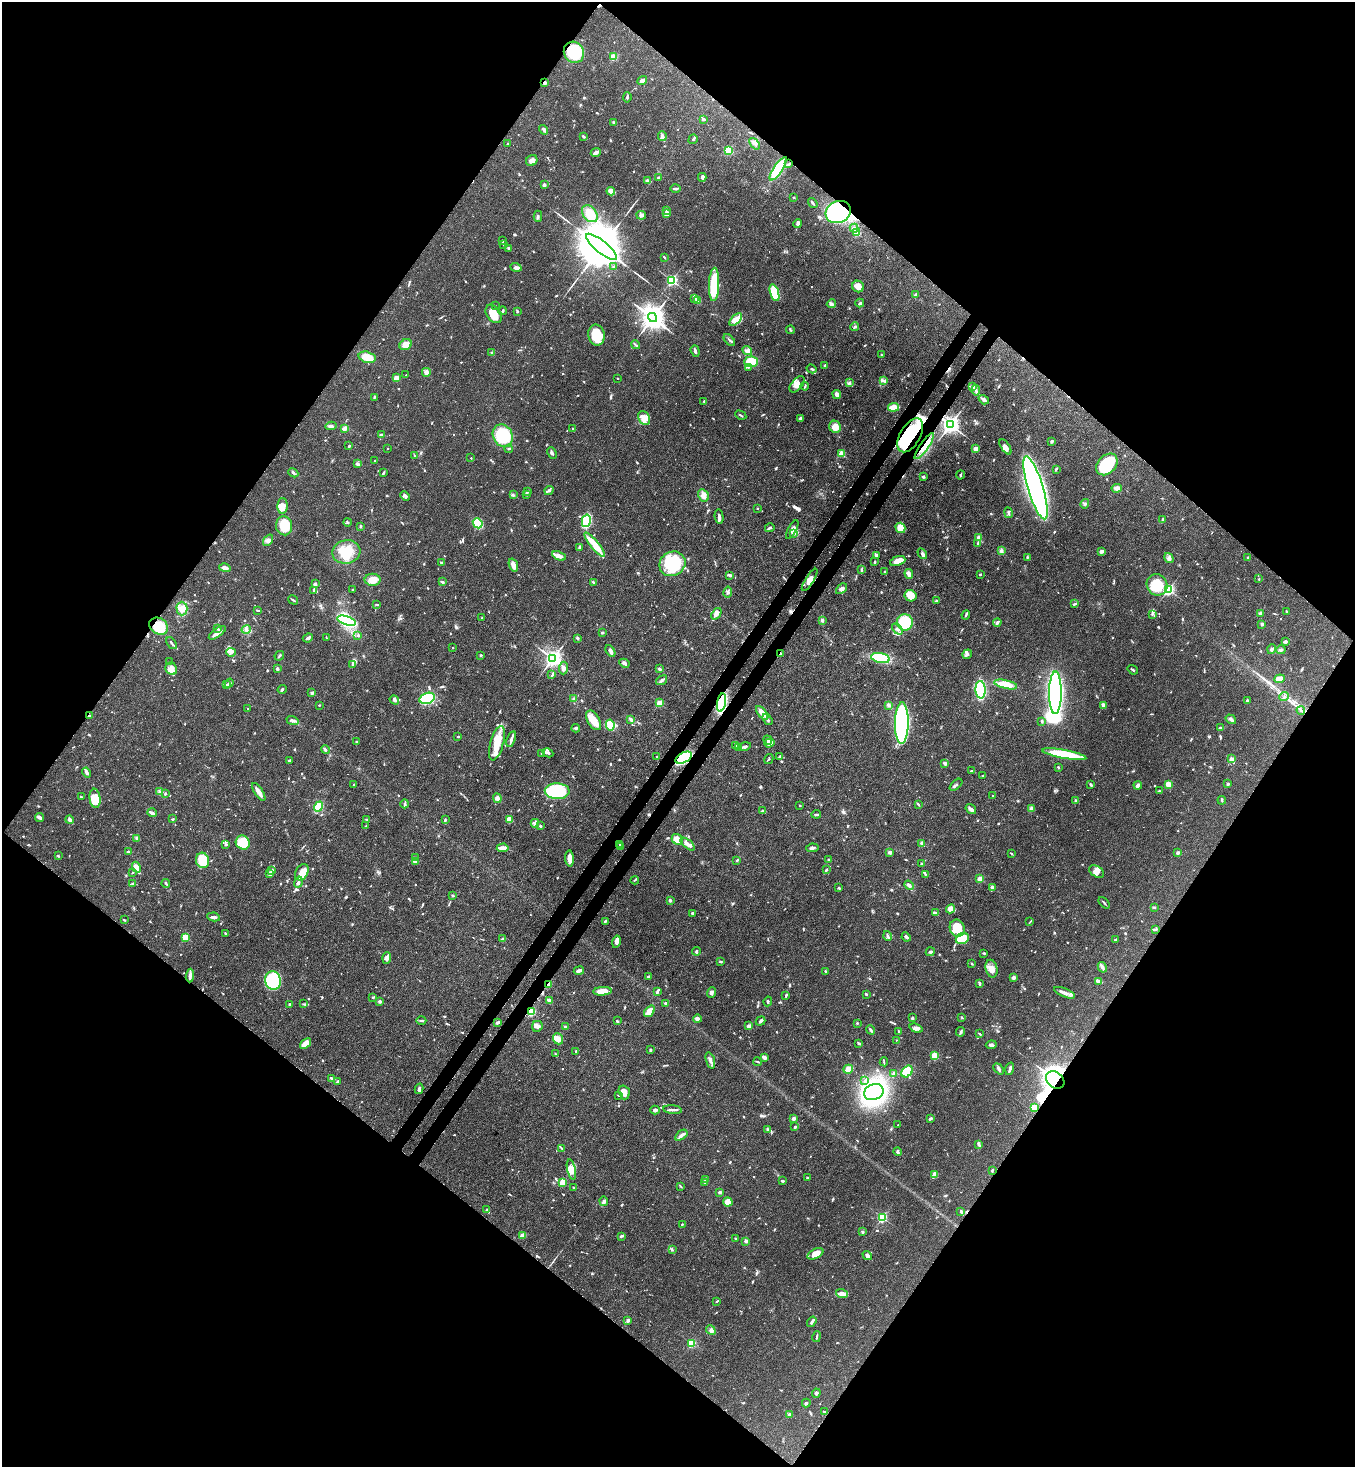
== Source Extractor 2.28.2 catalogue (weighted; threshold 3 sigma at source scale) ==
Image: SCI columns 227-5637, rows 60-5917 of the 6001 x 5979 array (HDU 1 of 3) = the unmasked area's bounding box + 8 px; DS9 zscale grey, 4 x 4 block average (1 PNG px = mean of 4 x 4 image px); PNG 1357 x 1469 px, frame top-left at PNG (2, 2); each listed source drawn as its Kron ellipse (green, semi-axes under 4 px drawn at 4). Shown black and unused: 51% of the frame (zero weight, under 3 of 4 exposures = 7% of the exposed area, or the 3 px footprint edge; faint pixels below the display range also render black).
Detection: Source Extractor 2.28.2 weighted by HDU 2 'WHT'. Background 0.0827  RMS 0.0039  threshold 0.0174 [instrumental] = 3 sigma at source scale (4.5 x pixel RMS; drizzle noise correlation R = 1.50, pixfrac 1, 0.05/0.05 arcsec/px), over >= 5 px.
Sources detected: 1050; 1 too faint to see at this stretch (4 x 4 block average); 8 inside a brighter object's white glare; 10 cosmic-ray / hot-pixel residue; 1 long thin detection or spike segment (spike, bleed or trail) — neither listed nor drawn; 19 coinciding with a brighter row at this scale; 57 inside a brighter listed object's ellipse — not listed separately; of the other 954, all 500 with FLUX_AUTO >= 2.01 (the completeness limit of this list) listed and drawn (454 fainter detections not listed), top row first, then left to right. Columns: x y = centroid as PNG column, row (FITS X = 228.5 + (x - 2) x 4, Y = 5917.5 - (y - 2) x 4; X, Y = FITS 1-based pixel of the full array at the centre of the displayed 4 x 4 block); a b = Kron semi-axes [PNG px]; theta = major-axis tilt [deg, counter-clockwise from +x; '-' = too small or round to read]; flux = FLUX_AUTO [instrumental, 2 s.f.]
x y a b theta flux
574 52 11 10 - 94
614 57 2 2 - 110
642 81 5 3 - 8.8
545 83 3 3 - 4
627 97 5 2 - 3.9
703 119 3 2 - 6.9
614 122 3 3 - 3.5
544 130 5 2 - 6
662 136 5 3 - 6
583 137 3 2 - 4.6
693 139 5 2 - 4
508 144 2 2 - 2.1
755 144 6 3 -50 7.4
728 150 2 2 - 190
596 153 5 2 - 12
532 161 6 5 - 9.9
789 164 4 2 - 3
778 169 14 4 57 100
658 177 3 2 - 2.4
702 177 4 3 - 4.5
647 180 3 2 - 3.3
544 185 2 2 - 28
675 189 5 2 - 6.2
611 191 4 3 - 18
794 197 2 2 - 7.1
813 203 5 2 - 4.2
666 210 3 2 - 2.7
838 212 13 10 27 430
590 214 9 6 -53 35
667 214 3 3 - 23
641 215 5 2 - 4.4
538 216 5 2 - 3.9
798 223 4 2 - 4.4
854 228 4 3 - 5.6
857 233 2 2 - 100
502 240 2 2 - 2.9
503 244 3 2 - 2.5
602 247 19 6 -40 26000
509 248 3 3 - 3.2
664 257 3 2 - 2.1
516 267 6 3 -16 10
614 267 3 2 - 4.7
671 280 2 2 - 410
714 284 17 5 88 120
858 286 6 5 - 17
774 293 9 4 -72 120
915 295 4 2 - 5
694 298 3 2 - 2.8
698 300 3 2 - 18
860 303 4 2 - 4
831 304 5 3 - 4.9
495 306 2 2 - 2.4
503 311 4 2 - 3.7
517 312 2 2 - 3
494 314 10 7 -54 36
652 318 5 4 - 3000
736 320 8 4 45 28
855 327 4 2 - 4.2
790 330 4 2 - 2.8
596 335 10 8 -78 64
729 340 7 2 -49 3.7
406 345 6 5 - 19
635 345 5 2 - 2.8
695 351 6 2 -70 8.4
747 351 5 2 - 4.9
491 352 3 2 - 2.2
881 355 2 2 - 2.3
367 357 9 5 -15 30
751 362 7 5 5 58
825 365 2 2 - 5.2
748 367 2 2 - 2.5
812 369 5 2 - 3.6
426 372 4 4 - 13
406 375 2 2 - 3.1
396 378 2 2 - 36
618 378 2 2 - 3
884 381 4 3 - 4.9
849 383 4 3 - 4
797 384 9 5 49 16
805 386 4 2 - 2.8
973 387 3 3 - 10
976 390 5 3 - 5.8
837 394 4 2 - 14
374 397 2 2 - 2.6
984 400 5 3 - 6.3
704 401 2 2 - 5
893 407 5 3 - 38
741 415 6 2 -29 3.1
644 418 7 5 -60 17
800 418 4 3 - 3.2
950 424 3 3 - 1400
331 426 5 3 - 7.2
835 427 6 5 - 24
345 428 3 2 - 15
573 429 2 2 - 2.1
382 435 4 3 - 4.9
910 435 19 10 60 150
503 436 12 9 -64 110
1051 441 3 2 - 3.6
349 446 2 2 - 3.4
924 446 16 3 55 21
1005 447 8 4 -57 12
388 448 2 2 - 2.8
509 449 4 2 - 2.3
976 449 2 2 - 49
552 453 6 2 -63 5.5
841 454 2 2 - 89
415 456 2 2 - 2
471 458 2 2 - 2.7
375 461 2 2 - 2
358 464 3 2 - 3.1
1107 464 12 9 45 110
1056 469 3 2 - 3.3
293 473 5 2 - 3.7
383 473 4 2 - 4.1
960 475 4 2 - 2.7
923 477 3 2 - 4
1035 488 33 7 -73 1800
1117 488 5 4 - 12
549 490 5 3 - 6
527 491 4 2 - 3.2
513 495 4 3 - 3.3
527 495 2 2 - 9.2
703 495 6 5 - 11
405 496 5 3 - 5.4
1085 504 5 2 - 3.4
283 506 8 5 89 19
757 509 2 2 - 2.3
1009 513 5 2 - 4.1
719 516 7 2 -81 5.9
1163 519 3 2 - 2.6
586 521 6 4 77 150
347 522 4 2 - 2.1
478 523 5 4 - 100
284 526 9 8 - 56
360 526 3 2 - 2.7
770 528 5 3 - 3.7
900 528 5 5 - 31
792 530 10 4 62 8.9
794 534 3 2 - 2.7
979 537 2 2 - 22
268 540 6 4 53 9.8
978 543 2 2 - 3.5
595 545 15 4 -50 44
579 548 4 2 - 6.7
1001 551 3 3 - 4
1102 551 4 3 - 6.9
346 552 14 11 9 54
922 554 6 3 -56 6.3
876 555 3 3 - 4.9
559 556 7 3 -25 9.5
1027 557 3 2 - 2.7
1248 557 2 2 - 2
1169 558 5 3 - 6.1
898 561 8 4 21 22
442 562 3 2 - 2.4
875 562 3 2 - 2.7
672 564 13 12 - 180
513 565 7 3 -70 17
225 568 6 3 -16 10
861 570 4 2 - 3.8
885 572 2 2 - 3.7
909 574 5 3 - 11
980 574 2 2 - 2.8
730 575 4 2 - 7.4
1259 579 2 2 - 2.5
373 580 8 6 1 29
810 580 13 4 58 14
442 582 3 2 - 3.2
593 582 4 2 - 2.9
315 584 3 2 - 5.9
1157 585 11 10 - 70
841 589 6 4 44 9.8
1168 589 2 2 - 480
313 590 3 2 - 2.5
352 590 2 2 - 2.5
728 592 5 3 - 5.8
911 596 6 5 - 32
293 600 5 2 - 3.2
936 601 2 2 - 13
376 604 3 2 - 2.1
1074 604 3 2 - 2.5
182 608 7 5 -90 17
258 610 4 2 - 2.2
1287 612 3 2 - 2.9
1260 613 4 3 - 3.8
716 614 6 4 53 13
1152 614 3 2 - 2.5
966 615 4 2 - 3
482 618 2 2 - 3.6
822 620 3 3 - 3.3
346 621 10 4 -17 240
905 622 8 8 - 98
997 623 4 2 - 4
1262 624 3 2 - 5.9
159 626 10 8 -33 59
218 629 3 2 - 3.1
246 629 5 3 - 6.5
897 629 6 2 -48 5
217 633 10 3 35 19
602 633 3 3 - 2.6
358 635 3 2 - 2.5
326 637 4 2 - 2.1
308 638 5 3 - 4.7
577 638 3 2 - 4.6
1285 641 3 3 - 3.2
172 643 7 2 -53 4.5
453 648 2 2 - 3.2
1272 649 5 4 - 7.9
1281 650 5 3 - 4.5
610 651 6 2 -61 19
231 652 5 3 - 7.3
780 654 4 2 - 4.8
967 654 5 3 - 5.6
481 655 3 2 - 2.8
279 656 5 2 - 3
553 658 3 3 - 1200
880 658 9 5 -11 95
170 662 2 2 - 2.7
624 663 5 3 - 4.9
353 664 3 2 - 2.5
564 668 6 4 86 7.8
171 669 6 5 - 14
277 669 2 2 - 16
659 669 4 3 - 2.9
1133 670 5 2 - 2.7
552 675 3 2 - 3.4
1279 679 5 3 - 24
662 680 6 3 36 5.5
229 683 5 2 - 4.4
1006 684 12 4 -13 39
226 685 3 2 - 4.7
282 689 5 2 - 4.3
980 690 9 5 -87 220
312 693 3 2 - 6
1055 693 21 6 90 540
1284 697 5 2 - 2.7
427 698 8 5 16 300
574 699 3 2 - 5.7
394 700 5 4 - 5.2
1247 701 3 2 - 4.3
659 703 2 2 - 74
721 703 9 4 79 240
319 705 2 2 - 2.2
889 705 3 2 - 8.6
1104 705 3 2 - 10
248 709 2 2 - 2.7
1301 710 4 3 - 5
762 713 8 3 -50 32
89 716 3 2 - 4.7
631 719 3 2 - 2.1
767 719 6 2 -55 4.8
1231 719 5 3 - 5.3
292 720 6 3 -19 6.2
594 720 11 6 -60 33
1042 721 3 2 - 2.2
902 723 21 7 89 480
610 725 5 4 - 36
576 728 4 2 - 4
1221 728 3 2 - 5.7
458 737 3 2 - 2.4
511 739 8 2 72 11
768 740 4 2 - 4.3
357 742 3 2 - 2.1
497 743 17 6 75 53
769 743 5 3 - 12
736 746 3 2 - 2.1
745 747 6 3 13 5.1
738 748 4 3 - 4.3
325 750 4 2 - 3.5
542 753 2 2 - 2.7
548 753 5 3 - 6
1064 754 22 4 -10 150
657 756 2 2 - 2.5
779 757 3 2 - 3.8
684 758 9 5 28 160
769 759 5 2 - 3
1232 759 2 2 - 36
290 760 3 2 - 4.9
945 763 3 2 - 8.3
1058 767 3 2 - 2.2
972 771 3 2 - 3.1
86 772 5 2 - 9.2
983 776 3 2 - 2.4
1169 784 4 3 - 18
1228 784 2 2 - 12
354 785 2 2 - 2.7
956 785 7 2 41 3.6
1091 785 3 2 - 4.4
1138 785 4 2 - 6.5
557 791 12 8 -1 170
1159 791 3 2 - 2.1
160 792 2 2 - 2.2
259 792 10 3 -57 18
165 794 3 2 - 2.3
993 795 2 2 - 3.3
81 797 3 2 - 2
95 798 10 5 -83 37
497 798 5 4 - 8.2
1222 800 4 2 - 2.4
1076 801 4 2 - 3.3
405 804 4 3 - 3.9
918 804 4 2 - 2.5
800 805 2 2 - 2.5
318 806 5 3 - 120
971 809 6 3 -35 8
1031 809 2 2 - 45
762 811 4 2 - 2.9
152 813 5 2 - 9.5
816 814 5 2 - 3.5
39 817 5 3 - 5.2
173 819 3 2 - 2.5
367 819 3 2 - 2.3
445 819 3 2 - 2.5
69 820 4 3 - 7.8
509 820 3 3 - 22
535 823 4 2 - 9.6
366 826 3 2 - 2.9
540 826 2 2 - 3.1
137 838 2 2 - 5.4
677 839 6 5 - 31
243 843 7 6 - 64
922 843 3 2 - 4.6
620 844 2 2 - 3.3
688 844 8 3 -40 14
225 845 4 2 - 2.8
620 847 3 2 - 2.7
503 848 6 3 5 15
812 848 6 2 7 6.5
128 852 2 2 - 14
890 852 3 3 - 6.7
1011 853 3 2 - 2
1178 853 2 2 - 19
58 856 3 2 - 2.2
415 857 3 2 - 2.6
569 858 8 3 -85 21
828 859 2 2 - 2.1
203 860 8 6 -72 71
737 860 3 2 - 4.1
415 862 3 2 - 2.4
922 864 2 2 - 6.9
136 867 6 4 -63 21
272 870 3 2 - 5.3
827 870 3 2 - 4.3
133 872 3 2 - 2.2
302 872 9 6 58 35
1097 872 8 5 -32 14
270 874 3 2 - 7.3
925 874 3 2 - 2
980 878 2 2 - 46
635 880 4 2 - 2.1
298 882 5 3 - 6.8
133 883 3 2 - 2.6
166 883 4 2 - 3
909 885 5 3 - 9.2
992 887 4 3 - 7.3
839 888 3 2 - 2.7
453 896 3 2 - 3.8
670 900 2 2 - 17
1104 903 7 2 -45 3.2
1154 907 3 2 - 2.4
951 909 5 4 - 21
692 913 2 2 - 5.6
935 913 3 2 - 2.9
214 917 6 3 -10 6.4
124 920 4 2 - 2.2
605 921 4 2 - 3
1030 922 4 2 - 2.4
957 928 9 7 -72 54
1156 929 3 2 - 2
225 933 3 2 - 3.4
888 936 5 2 - 4
185 937 2 2 - 110
906 937 5 2 - 6.3
962 938 7 5 21 40
503 939 3 2 - 2.4
1115 939 3 2 - 2.1
616 942 6 3 77 14
696 951 4 2 - 4.8
930 952 4 2 - 4.6
984 953 3 2 - 2.2
387 958 6 4 86 9.5
721 961 3 2 - 2.6
972 964 2 2 - 2.7
1102 967 5 3 - 6.1
992 969 9 6 -77 16
579 970 5 2 - 9.2
826 971 2 2 - 3.2
190 976 7 3 84 7.4
648 976 2 2 - 12
1013 978 4 3 - 6.5
273 980 9 8 - 160
1099 982 4 2 - 15
979 983 4 2 - 5.1
548 984 2 2 - 76
603 991 9 3 5 31
657 992 3 2 - 4.1
711 992 5 3 - 5.5
1064 993 11 3 -22 11
866 994 2 2 - 4.6
786 995 4 2 - 3.4
373 997 4 2 - 2.3
549 1000 4 2 - 11
380 1001 3 3 - 3.4
768 1001 5 2 - 2.8
665 1003 2 2 - 3.1
289 1004 2 2 - 3.3
304 1004 3 2 - 2.7
531 1011 2 2 - 210
649 1011 6 4 52 25
962 1017 3 2 - 2.8
912 1018 2 2 - 12
697 1019 4 3 - 9.2
421 1021 5 2 - 3.7
617 1021 3 2 - 2.9
760 1021 5 2 - 5.6
498 1022 4 2 - 10
857 1023 3 2 - 2.3
537 1026 5 5 - 9
749 1026 2 2 - 36
566 1027 3 2 - 4.3
916 1028 7 4 -20 7.9
871 1030 5 2 - 5
899 1031 3 2 - 2.3
961 1032 5 3 - 4.7
980 1034 3 2 - 2.7
558 1039 6 4 -68 14
896 1040 2 2 - 2.2
305 1043 6 3 39 28
859 1043 3 2 - 3.8
991 1045 5 3 - 5.4
650 1050 4 2 - 2.1
576 1051 2 2 - 2.9
555 1054 3 2 - 2.2
935 1056 2 2 - 130
764 1058 3 3 - 8.2
710 1060 8 3 -73 8.7
758 1062 4 2 - 2.7
884 1062 4 2 - 2.2
848 1069 5 4 - 16
999 1069 6 3 -47 5.5
1010 1069 6 2 73 7.5
907 1072 6 5 - 63
894 1074 2 2 - 29
331 1078 3 2 - 3.1
865 1080 4 2 - 2.4
1055 1080 10 7 -40 540
338 1081 4 2 - 2.3
419 1089 5 2 - 8.5
624 1092 7 5 -73 21
874 1092 10 7 22 620
618 1095 4 2 - 2.6
1034 1107 2 2 - 76
655 1110 5 3 - 7.6
673 1110 9 2 -6 6.1
794 1118 2 2 - 27
930 1119 4 2 - 4.8
898 1125 2 2 - 2
795 1127 2 2 - 6
768 1129 3 2 - 2.6
681 1135 7 3 36 8.3
979 1144 3 2 - 3.3
562 1148 3 2 - 2.8
898 1152 4 3 - 4.9
571 1169 10 3 -77 14
992 1170 3 2 - 2.2
935 1174 3 3 - 17
808 1178 3 2 - 3.1
706 1179 3 2 - 3.3
782 1181 3 2 - 3.7
563 1182 4 3 - 49
704 1182 4 2 - 3.9
680 1186 4 2 - 2.8
573 1187 2 2 - 2.3
720 1192 2 2 - 16
604 1201 5 4 - 5.7
728 1202 5 4 - 22
487 1210 3 2 - 2.5
961 1211 4 2 - 3.6
882 1217 2 2 - 300
682 1224 3 2 - 2.4
863 1232 2 2 - 13
523 1235 4 3 - 15
621 1236 3 2 - 4.2
735 1239 3 2 - 2.2
746 1241 2 2 - 27
672 1250 3 2 - 2.2
815 1254 8 5 26 24
867 1255 5 3 - 7
842 1294 6 4 -19 10
716 1301 2 2 - 2.1
628 1320 3 2 - 7.7
812 1322 5 2 - 5.9
711 1330 5 4 - 6.7
817 1337 5 2 - 3.4
691 1343 2 2 - 160
816 1393 5 3 - 4.1
806 1403 4 2 - 3.9
824 1412 2 2 - 2.4
790 1415 3 2 - 10
Overlapping masked pixels (flux is a lower limit): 14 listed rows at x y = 574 52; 545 83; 838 212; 950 424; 910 435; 924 446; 159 626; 780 654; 721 703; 89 716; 684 758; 548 984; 531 1011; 1055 1080
Diffuse or blended objects may show on this block-average render without a row.